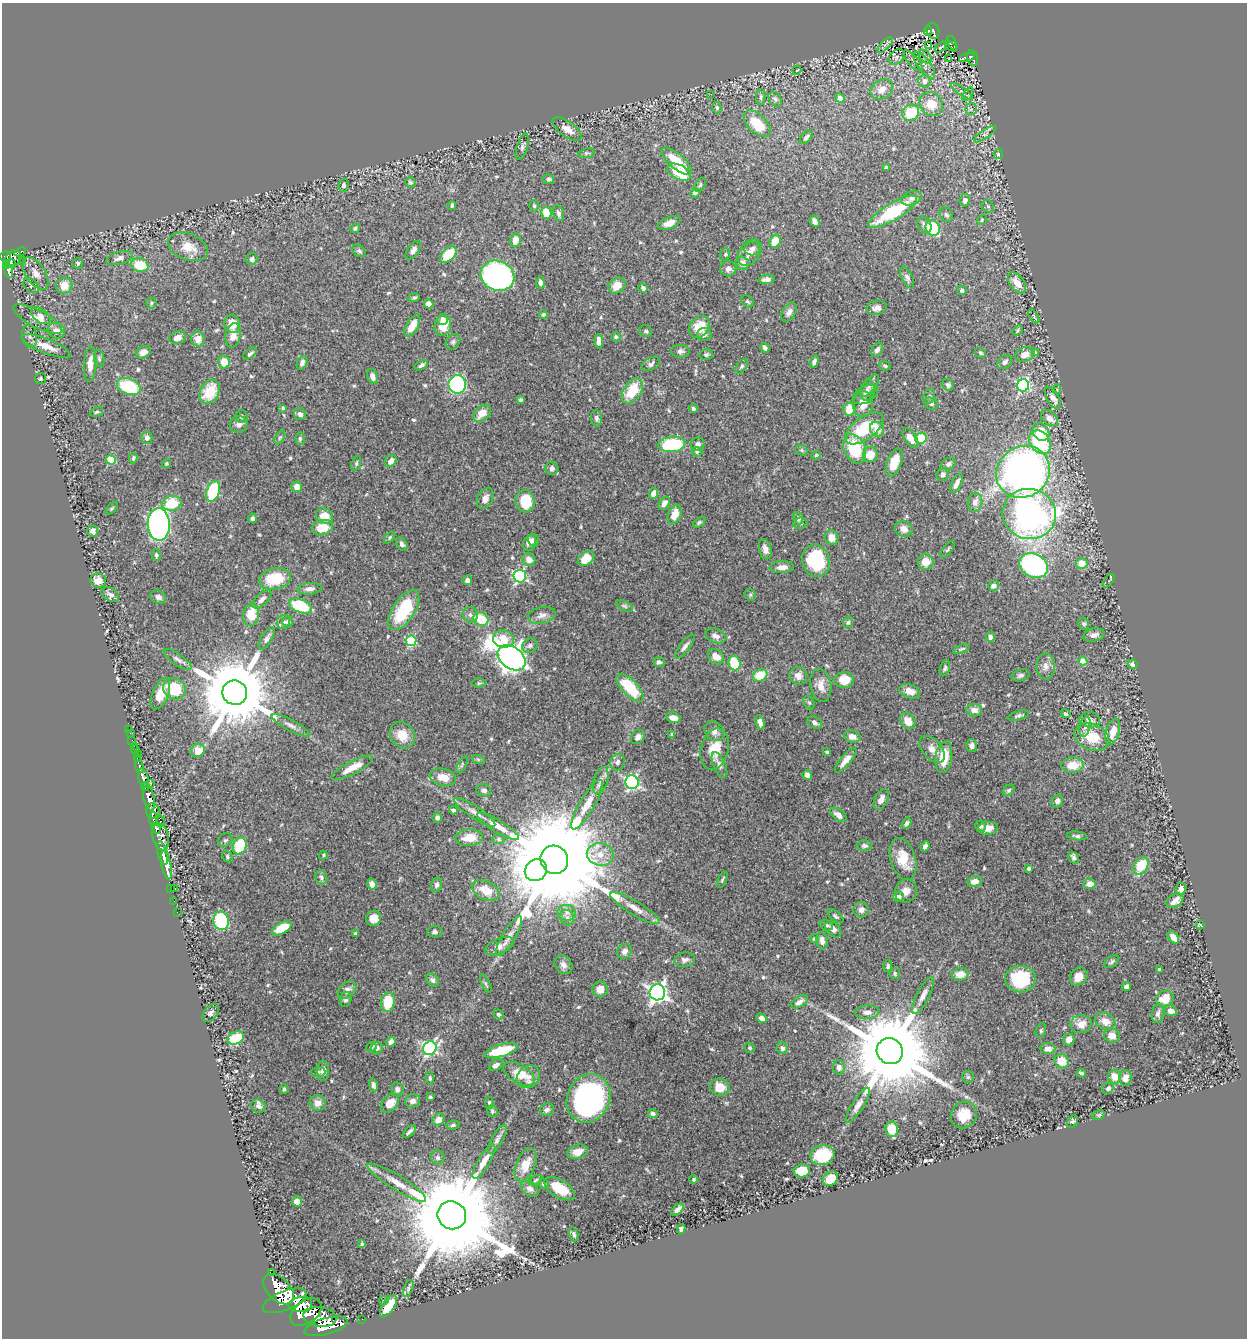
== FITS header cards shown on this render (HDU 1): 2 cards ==
NAXIS1  =                 1245
NAXIS2  =                 1336

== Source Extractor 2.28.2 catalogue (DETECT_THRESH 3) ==
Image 1245 x 1336 px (HDU 1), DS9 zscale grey, 1 PNG px = 1 image px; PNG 1249 x 1340 px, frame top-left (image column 1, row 1336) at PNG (2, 3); each listed source drawn as its Kron ellipse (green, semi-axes under 4 px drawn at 4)
Background 0.633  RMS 0.018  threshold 0.0533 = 3 sigma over >= 5 px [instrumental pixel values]
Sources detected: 603; of the 603, the 500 brightest by FLUX_AUTO listed and drawn (103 fainter detections omitted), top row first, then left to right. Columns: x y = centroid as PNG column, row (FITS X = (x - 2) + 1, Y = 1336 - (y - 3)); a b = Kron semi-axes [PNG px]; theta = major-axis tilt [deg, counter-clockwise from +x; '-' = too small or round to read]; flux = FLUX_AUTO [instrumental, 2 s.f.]
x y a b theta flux
928 31 4 3 - 16
933 31 8 6 -72 150
952 43 7 4 -65 78
885 45 10 4 44 3.8
929 46 3 2 - 3.1
951 46 6 2 -34 23
941 47 7 2 38 1.9
897 57 9 6 45 3.7
925 57 7 5 -47 2.5
967 58 8 3 17 7.2
973 58 8 5 -74 97
948 59 3 2 - 3.5
913 61 13 5 -49 4.8
924 65 16 6 -54 6.4
797 70 5 4 - 2
924 81 6 6 - 9.2
882 89 12 9 29 11
962 92 13 4 -37 3.6
711 94 2 2 - 3.3
968 94 7 4 54 2.3
761 97 8 4 85 2.7
840 98 5 4 - 4.4
775 99 8 6 -53 3.5
931 104 12 11 - 27
717 108 6 4 -74 1.9
971 109 6 5 - 2.7
911 113 8 7 - 41
757 124 16 9 -44 36
567 129 17 7 -36 12
985 134 13 4 34 3.6
806 137 8 4 48 3.3
522 147 14 5 72 3.4
587 153 8 5 9 2.4
998 154 5 4 - 3
676 161 19 7 -41 31
886 168 4 3 - 3.7
679 172 13 7 -26 47
548 179 5 5 - 3.8
410 182 5 4 - 2
343 185 6 5 - 3.6
700 185 7 5 55 2
695 193 5 4 - 3.6
911 198 10 7 18 5.3
965 200 6 5 - 4.8
452 205 4 3 - 2.3
534 206 6 5 - 2
988 206 7 5 -45 2.8
893 212 28 8 31 72
546 213 6 5 - 25
558 213 8 5 -68 3.7
946 215 8 6 -56 3.2
982 220 5 4 - 1.7
814 221 6 4 -59 4.2
669 223 12 6 21 10
924 225 9 6 -62 5.1
355 228 5 4 - 2
933 228 8 6 -59 68
515 240 7 5 80 15
775 241 7 5 68 20
188 247 21 13 -21 23
752 248 8 7 - 4.9
413 250 11 5 55 6.5
359 251 7 5 -37 2.9
20 252 6 3 22 41
750 253 14 10 51 11
725 254 6 5 - 1.9
448 255 10 6 44 40
6 257 5 5 - 310
13 258 9 7 44 510
119 258 14 6 16 5.7
252 259 6 5 - 3.8
22 261 2 2 - 12
10 263 5 3 - 53
78 263 5 5 - 2.6
742 263 7 6 - 8.8
140 265 9 6 -15 32
7 266 4 3 - 130
728 269 8 7 - 5.6
8 271 7 3 -71 210
36 273 18 9 -56 13
497 276 17 15 -23 380
907 277 12 5 -64 3.8
767 279 8 4 5 4.8
540 282 6 4 -84 3.3
1017 283 12 7 -54 15
31 286 9 6 -43 3.2
64 286 8 8 - 18
617 286 9 7 39 17
643 288 5 4 - 3.4
962 290 5 4 - 2.9
414 298 6 4 22 2.1
748 302 7 5 -44 2
151 303 5 5 - 1.9
429 304 5 4 - 7.4
877 308 10 7 13 5.8
789 312 10 6 58 6
543 315 4 4 - 2.2
41 316 11 6 -36 6.6
1034 316 8 4 -56 1.7
38 319 27 8 -27 19
443 320 5 5 - 3.7
232 324 9 8 - 18
443 325 11 8 78 20
412 326 12 6 61 18
699 327 11 9 54 30
1017 330 6 4 45 1.8
56 331 9 7 -26 9.6
646 331 6 5 - 2.6
704 334 7 6 - 5
233 335 12 7 81 11
30 336 11 7 -82 5.8
616 337 5 4 - 2
177 338 8 6 18 8.6
198 339 7 7 - 11
599 341 7 4 -86 6.6
453 342 8 6 48 3
46 346 26 7 -22 20
765 348 5 4 - 3.7
877 350 8 5 57 4.4
681 351 9 6 1 4.2
143 352 8 6 27 8.1
250 353 8 3 38 3
981 353 6 4 -31 2.1
1035 353 4 4 - 1.8
706 354 6 5 - 2.9
1025 354 10 7 18 11
99 358 8 5 -80 2.2
224 362 6 5 - 18
814 362 6 3 70 4
1005 362 8 6 42 4.3
302 363 7 5 67 4.8
90 364 18 6 87 12
651 364 10 6 32 4.1
421 365 7 4 30 2.9
742 366 8 5 55 2.3
885 366 6 4 -23 2.1
372 376 8 5 -72 6.7
40 378 5 5 - 1.9
457 384 9 8 - 180
948 385 6 5 - 3.6
870 386 13 6 52 5
1023 386 6 6 - 190
129 387 12 8 -20 70
1057 389 5 4 - 2
632 391 14 8 57 34
867 391 10 7 79 4.7
210 392 13 9 61 32
865 394 13 8 30 5.8
929 396 7 5 67 2.7
1053 398 12 6 -61 9.5
521 400 4 3 - 1.9
863 404 13 10 90 14
931 404 7 5 -27 3.4
283 408 3 3 - 2.7
693 409 4 4 - 2.8
849 409 6 6 - 26
96 412 7 4 26 2
482 413 10 7 44 18
300 414 6 5 - 4.9
242 416 6 6 - 2.7
596 418 8 5 -82 3.6
1050 418 9 6 -39 10
239 424 9 8 - 5.9
864 428 22 11 37 57
877 429 8 6 -49 12
1041 432 9 7 -50 27
280 437 7 4 58 2.1
147 438 6 5 - 5.4
910 438 11 5 -56 10
921 438 6 5 - 29
300 439 6 5 - 2.3
1040 442 13 9 -53 85
672 444 13 8 5 76
698 444 7 6 - 4.3
855 449 15 10 -67 51
802 450 6 5 - 2
697 452 5 5 - 1.6
870 454 8 7 - 19
816 455 5 4 - 1.7
133 458 6 4 77 2.1
111 460 5 4 - 49
391 461 6 5 - 7.8
356 463 8 4 71 2.2
894 463 14 7 70 23
166 464 5 4 - 1.9
948 464 8 5 30 3.3
552 468 6 6 - 4.1
1023 472 28 25 35 680
943 474 6 6 - 3.8
956 483 10 4 65 7.3
297 487 5 5 - 11
213 491 11 6 70 95
654 493 6 4 66 9.9
485 498 11 7 62 8
525 501 11 9 88 42
975 502 9 7 78 7.4
172 503 10 7 10 41
664 503 7 5 57 7.9
112 508 7 4 45 1.6
675 514 10 6 67 14
1029 514 27 25 -13 460
324 516 9 7 -20 19
252 518 4 4 - 3.3
798 518 6 5 - 4.1
699 522 7 4 37 2
800 523 7 5 8 3.2
159 524 16 11 -87 450
322 528 10 7 14 24
904 529 9 7 -29 8.7
93 531 6 5 - 5.2
390 537 7 4 47 1.7
832 538 7 7 - 12
533 540 6 5 - 4.4
530 543 8 6 67 7.8
402 544 7 5 -55 3.5
765 549 10 6 -76 6.9
948 549 10 3 53 1.8
156 555 6 4 -81 2.4
586 558 9 6 37 24
529 559 7 6 - 10
816 561 16 13 -71 74
926 562 8 8 - 14
1082 563 6 5 - 21
1034 565 15 11 -28 210
782 567 12 6 2 8.9
520 576 6 6 - 190
275 579 16 10 11 47
98 580 8 7 - 13
467 580 5 5 - 5.2
1109 581 7 4 54 1.9
993 586 5 5 - 4.5
310 589 12 5 5 6.7
110 595 9 6 -33 5.2
750 595 6 5 - 1.8
158 597 8 6 -27 4.2
262 599 12 6 45 7.1
300 606 12 6 -20 76
625 606 9 5 -26 2.7
404 610 23 11 57 61
251 615 11 8 85 29
470 615 7 7 - 3.8
542 615 14 8 13 6.9
481 619 8 6 -30 32
283 622 7 6 - 4.2
288 622 5 5 - 3.8
848 622 6 5 - 2.2
1084 624 6 5 - 2.7
1094 635 11 6 12 6.5
716 636 10 7 -24 6.1
990 637 5 4 - 4.5
267 639 12 5 59 4
504 639 10 8 -8 22
411 641 5 5 - 83
530 646 8 6 32 3.8
685 646 14 5 53 5.3
961 649 8 3 20 1.9
716 657 9 6 -40 13
511 658 15 11 -36 1100
178 659 16 5 -35 4.7
1083 661 4 4 - 29
659 662 6 5 - 3.3
734 663 7 6 - 52
1133 664 5 4 - 4.1
1046 666 13 9 90 8.4
945 668 8 5 73 2.7
760 675 7 6 - 29
1021 675 9 5 16 3.5
798 676 9 8 - 8.4
844 680 9 8 - 21
479 683 7 5 1 1.9
821 685 16 10 -80 12
630 688 18 7 -46 53
174 689 12 10 -30 48
910 691 10 6 -18 11
235 693 12 12 - 16000
160 694 16 8 67 19
809 703 7 5 -62 2.3
974 710 8 6 -6 6.6
1066 714 5 3 - 2.3
1018 716 11 4 15 2.9
673 718 8 5 -14 10
1090 720 10 7 -8 6.3
908 721 9 7 -55 14
760 722 7 4 -72 7
815 722 8 5 -28 4.1
291 725 21 5 -28 7.6
1085 727 10 5 76 4.9
129 729 2 2 - 5.6
714 731 11 9 -49 7.7
1113 732 13 6 74 17
130 733 2 2 - 2.6
402 735 14 11 -57 19
672 735 4 3 - 1.9
852 736 8 6 -15 8.6
638 737 8 6 50 5.4
1092 737 18 13 -25 35
132 740 2 2 - 7.2
134 746 2 2 - 8
972 746 6 5 - 3.7
715 749 21 13 76 25
932 749 16 9 -49 11
135 750 4 3 - 28
198 750 7 6 - 23
827 752 4 3 - 2.1
138 754 3 2 - 8.5
944 757 16 8 82 30
138 759 3 3 - 110
478 759 7 4 -19 1.8
846 760 15 5 50 9.6
617 762 8 7 - 4.6
462 765 9 4 65 2
719 765 14 6 -66 5.1
1073 765 11 7 5 22
140 767 7 3 -74 200
352 768 23 6 27 18
807 775 5 4 - 5.4
443 777 13 8 -13 16
143 778 10 5 -76 830
601 781 14 7 73 6.8
632 782 7 6 - 230
151 783 3 2 - 29
145 787 4 3 - 340
484 790 7 6 - 4.9
1009 790 6 5 - 2.2
149 798 13 5 -77 1800
881 799 11 6 61 8.3
1057 801 6 6 - 4.6
587 805 28 7 60 21
453 810 4 3 - 2.9
153 811 8 7 - 840
475 812 24 6 -33 9.9
838 815 9 5 -38 7.3
437 818 5 4 - 3.3
154 819 7 3 -85 270
161 821 6 4 -64 110
907 823 6 4 58 3.7
498 826 24 6 -31 16
981 826 6 5 - 2.8
156 828 5 4 - 390
988 828 10 6 5 10
1077 836 10 4 -7 2.7
161 837 14 8 -75 640
469 838 14 8 4 21
498 839 6 5 - 2.6
225 840 8 6 33 2.6
240 846 9 6 71 53
864 846 7 5 -2 3.5
925 846 5 4 - 6.9
163 853 12 5 -76 960
600 854 13 11 -10 17
323 855 4 3 - 1.7
227 856 6 4 -62 2.3
1074 858 6 5 - 3.8
903 859 22 12 -74 28
554 860 14 13 - 49000
166 865 14 5 -78 1700
1141 866 9 6 55 40
1029 869 4 3 - 2.2
536 870 12 10 40 530
321 877 7 5 -68 3.2
722 880 9 3 66 1.8
975 881 7 5 11 9.1
372 884 5 4 - 6.5
1090 884 6 5 - 9.4
436 885 7 5 76 3.7
171 888 3 2 - 25
175 889 3 3 - 29
1181 889 6 5 - 6.2
486 890 15 9 -25 23
906 891 12 11 - 11
899 897 5 5 - 7
174 901 2 2 - 8
1175 901 9 6 32 9.5
635 908 28 7 -31 13
861 910 7 7 - 5.6
177 912 2 2 - 10
567 913 9 8 - 6
836 916 9 5 -39 2.6
374 918 8 7 - 12
567 918 8 7 - 3.9
221 921 9 7 -77 79
826 925 7 5 -19 2.9
1200 925 4 3 - 1.7
282 928 11 5 29 37
833 929 10 6 -47 7.3
435 932 8 6 1 3.2
355 933 3 3 - 1.8
509 936 22 6 59 10
1173 937 7 4 -52 7.2
814 939 4 4 - 2.4
822 941 9 5 -82 7.1
499 946 15 7 23 10
624 951 8 7 - 5.6
685 960 10 7 11 4.8
1112 962 8 5 36 2.5
563 965 10 8 -52 6.1
888 966 6 4 76 2.5
1160 969 4 3 - 2.9
895 973 6 5 - 2.5
960 974 8 6 3 14
1079 977 10 8 51 12
1020 979 15 13 2 58
432 980 7 5 -46 3.1
486 984 10 3 -64 1.9
1126 987 5 4 - 5.1
600 989 8 7 - 9.4
347 990 10 7 40 6.3
657 992 8 8 - 570
923 995 20 6 63 8.7
1165 998 9 7 24 24
346 999 7 6 - 3.8
388 1002 10 6 83 37
799 1002 9 5 31 6.1
1171 1011 6 5 - 6
867 1012 12 7 2 7.1
211 1013 10 6 52 5
499 1014 5 4 - 2.5
1158 1014 9 6 83 4
762 1018 6 4 -24 6.1
1105 1021 10 8 -26 12
1081 1024 10 9 - 13
1041 1030 7 5 76 1.9
1112 1035 8 7 - 9.9
236 1038 8 6 24 51
1069 1040 6 5 - 6.2
391 1042 5 4 - 5.2
371 1047 5 4 - 2
377 1048 6 5 - 3.3
430 1048 7 6 - 250
750 1048 5 5 - 2.2
782 1048 6 5 - 3.7
1048 1048 7 5 -3 7.5
501 1051 17 6 16 49
890 1051 13 12 - 24000
1062 1061 7 7 - 22
496 1065 8 5 34 5.1
839 1067 7 6 - 4.7
323 1071 10 6 88 6.6
318 1072 7 5 1 2.2
1081 1073 5 3 - 2.1
519 1074 17 9 -31 33
528 1077 12 10 40 10
968 1077 6 6 - 2.1
1115 1077 7 6 - 15
430 1078 6 4 -82 2.3
1125 1078 8 6 86 9.1
373 1085 6 4 -80 4.1
720 1087 10 8 -19 19
1108 1088 6 5 - 4.1
284 1089 5 3 - 2.1
397 1089 7 6 - 3.8
430 1097 3 3 - 1.8
588 1098 25 21 66 290
413 1101 7 6 - 6.3
318 1103 8 7 - 9.1
390 1103 11 7 48 16
489 1103 6 4 -87 1.8
858 1105 20 6 58 7.4
258 1106 7 6 - 4.2
547 1110 7 6 - 4.3
492 1111 6 5 - 2.2
653 1113 5 4 - 3.4
964 1115 14 12 48 23
1099 1115 6 4 20 1.8
438 1119 6 5 - 9
1072 1122 7 5 57 3.4
453 1125 6 4 11 2.6
892 1129 8 6 -79 32
409 1131 8 3 42 3.2
497 1139 16 5 61 5.3
577 1152 10 7 15 11
822 1155 12 10 11 44
438 1158 7 6 - 3.5
484 1161 19 6 59 11
525 1165 17 9 67 17
802 1171 8 6 12 25
694 1179 4 4 - 2.5
830 1179 8 6 39 23
536 1180 7 4 28 1.6
397 1183 34 7 -32 20
544 1184 5 4 - 2.1
530 1189 10 7 -37 5.2
560 1189 17 8 -31 28
297 1202 5 5 - 14
678 1209 8 4 41 6.7
452 1215 14 13 - 35000
681 1229 5 4 - 4.1
574 1234 7 4 -72 3.4
362 1244 4 3 - 1.6
271 1273 4 3 - 61
279 1289 18 11 -44 3600
408 1289 9 4 70 2.3
384 1300 5 4 - 1.8
284 1301 23 9 22 3600
300 1304 12 7 7 1100
388 1306 12 6 56 33
306 1312 17 11 37 2300
320 1317 16 9 -7 1700
362 1319 2 2 - 5.4
326 1326 22 8 15 2100
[103 fainter detections neither listed nor drawn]